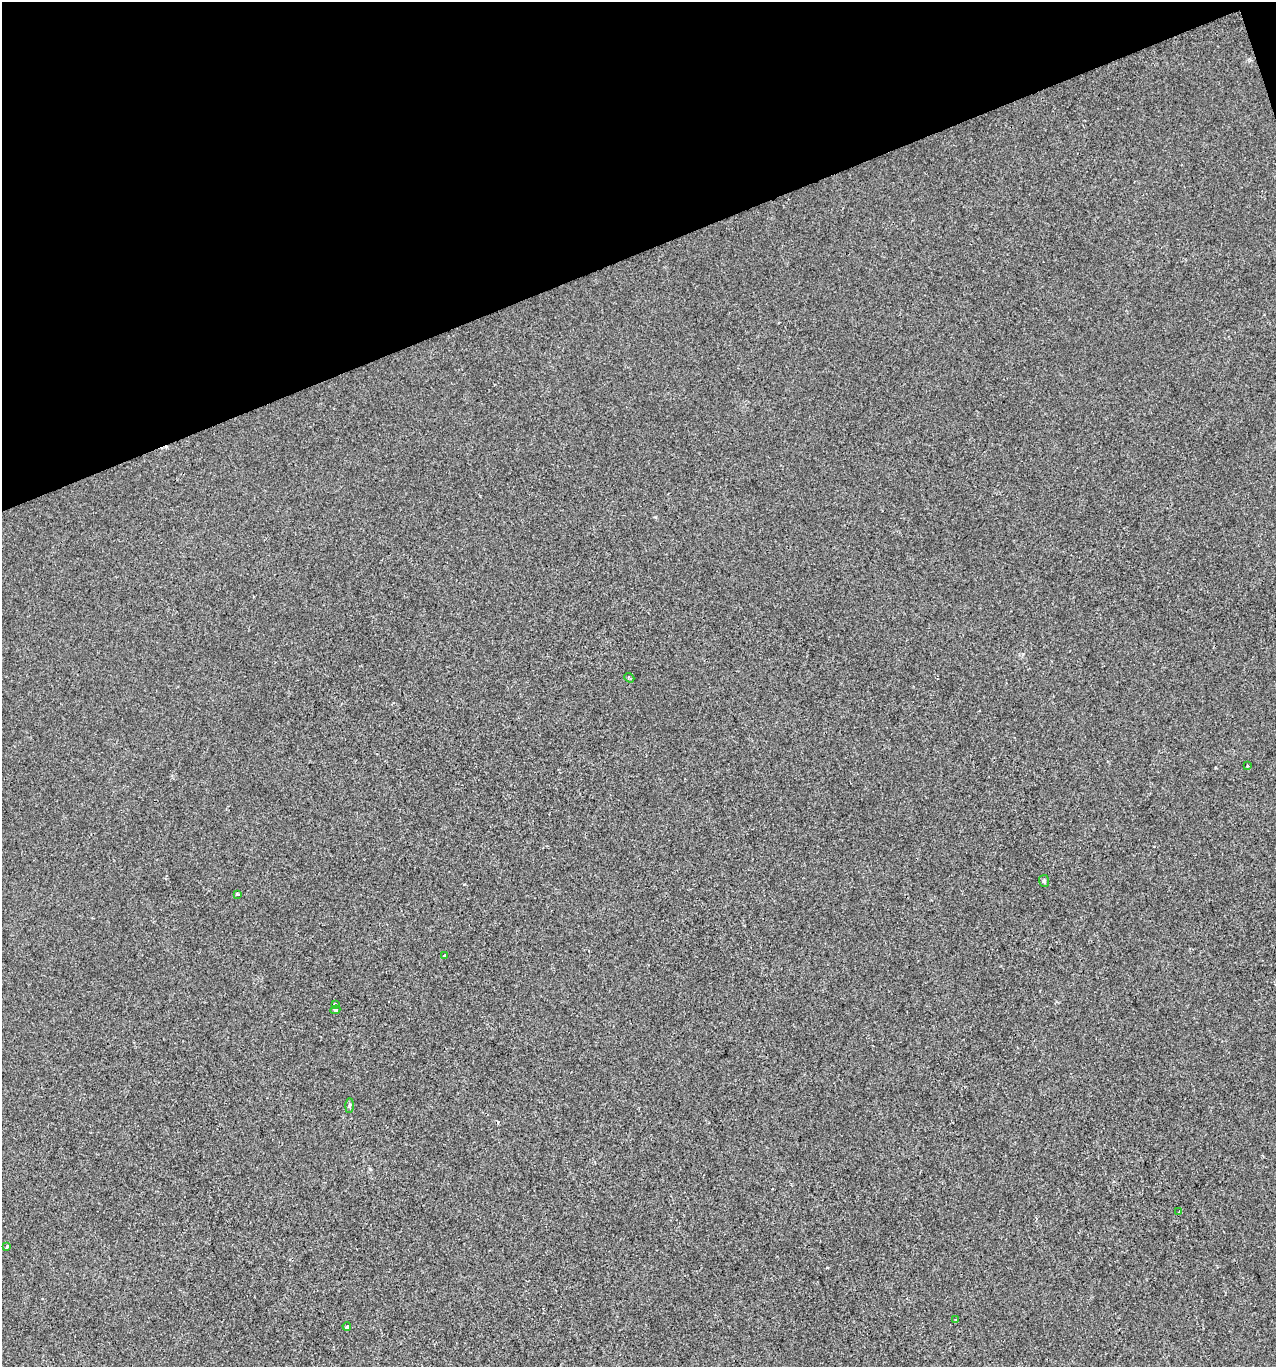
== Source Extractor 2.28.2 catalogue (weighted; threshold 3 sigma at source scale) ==
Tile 3 of 4 x 4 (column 3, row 1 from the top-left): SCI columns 2675-3948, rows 4095-5459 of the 5294 x 5460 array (HDU 1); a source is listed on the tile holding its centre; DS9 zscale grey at full resolution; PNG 1278 x 1369 px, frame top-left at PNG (2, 2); each listed source drawn as its Kron ellipse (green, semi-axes under 4 px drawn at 4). Shown black and unused: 19% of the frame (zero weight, under 2 of 3 exposures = <1% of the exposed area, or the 3 px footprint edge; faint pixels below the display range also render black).
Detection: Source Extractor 2.28.2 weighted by HDU 2 'WHT'; one run over the whole footprint, this tile lists its part. Background 9.07e-04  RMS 0.0047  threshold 0.0212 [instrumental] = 3 sigma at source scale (4.5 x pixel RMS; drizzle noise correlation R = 1.50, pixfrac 1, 0.0396/0.0396 arcsec/px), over >= 5 px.
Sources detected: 12; all 12 listed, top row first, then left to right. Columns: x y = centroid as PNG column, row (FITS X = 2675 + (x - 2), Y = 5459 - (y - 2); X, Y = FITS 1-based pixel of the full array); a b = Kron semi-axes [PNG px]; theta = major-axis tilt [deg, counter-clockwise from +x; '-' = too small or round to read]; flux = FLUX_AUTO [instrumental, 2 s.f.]
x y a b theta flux
629 678 5 3 - 0.66
1247 765 3 2 - 0.53
1044 881 6 5 - 0.77
237 894 3 3 - 0.94
444 955 4 3 - 0.6
335 1004 3 3 - 13
335 1010 5 4 - 1.1
349 1106 7 3 88 0.71
1179 1211 4 2 - 0.37
7 1247 4 3 - 0.7
956 1320 3 3 - 0.55
347 1327 4 3 - 1.2